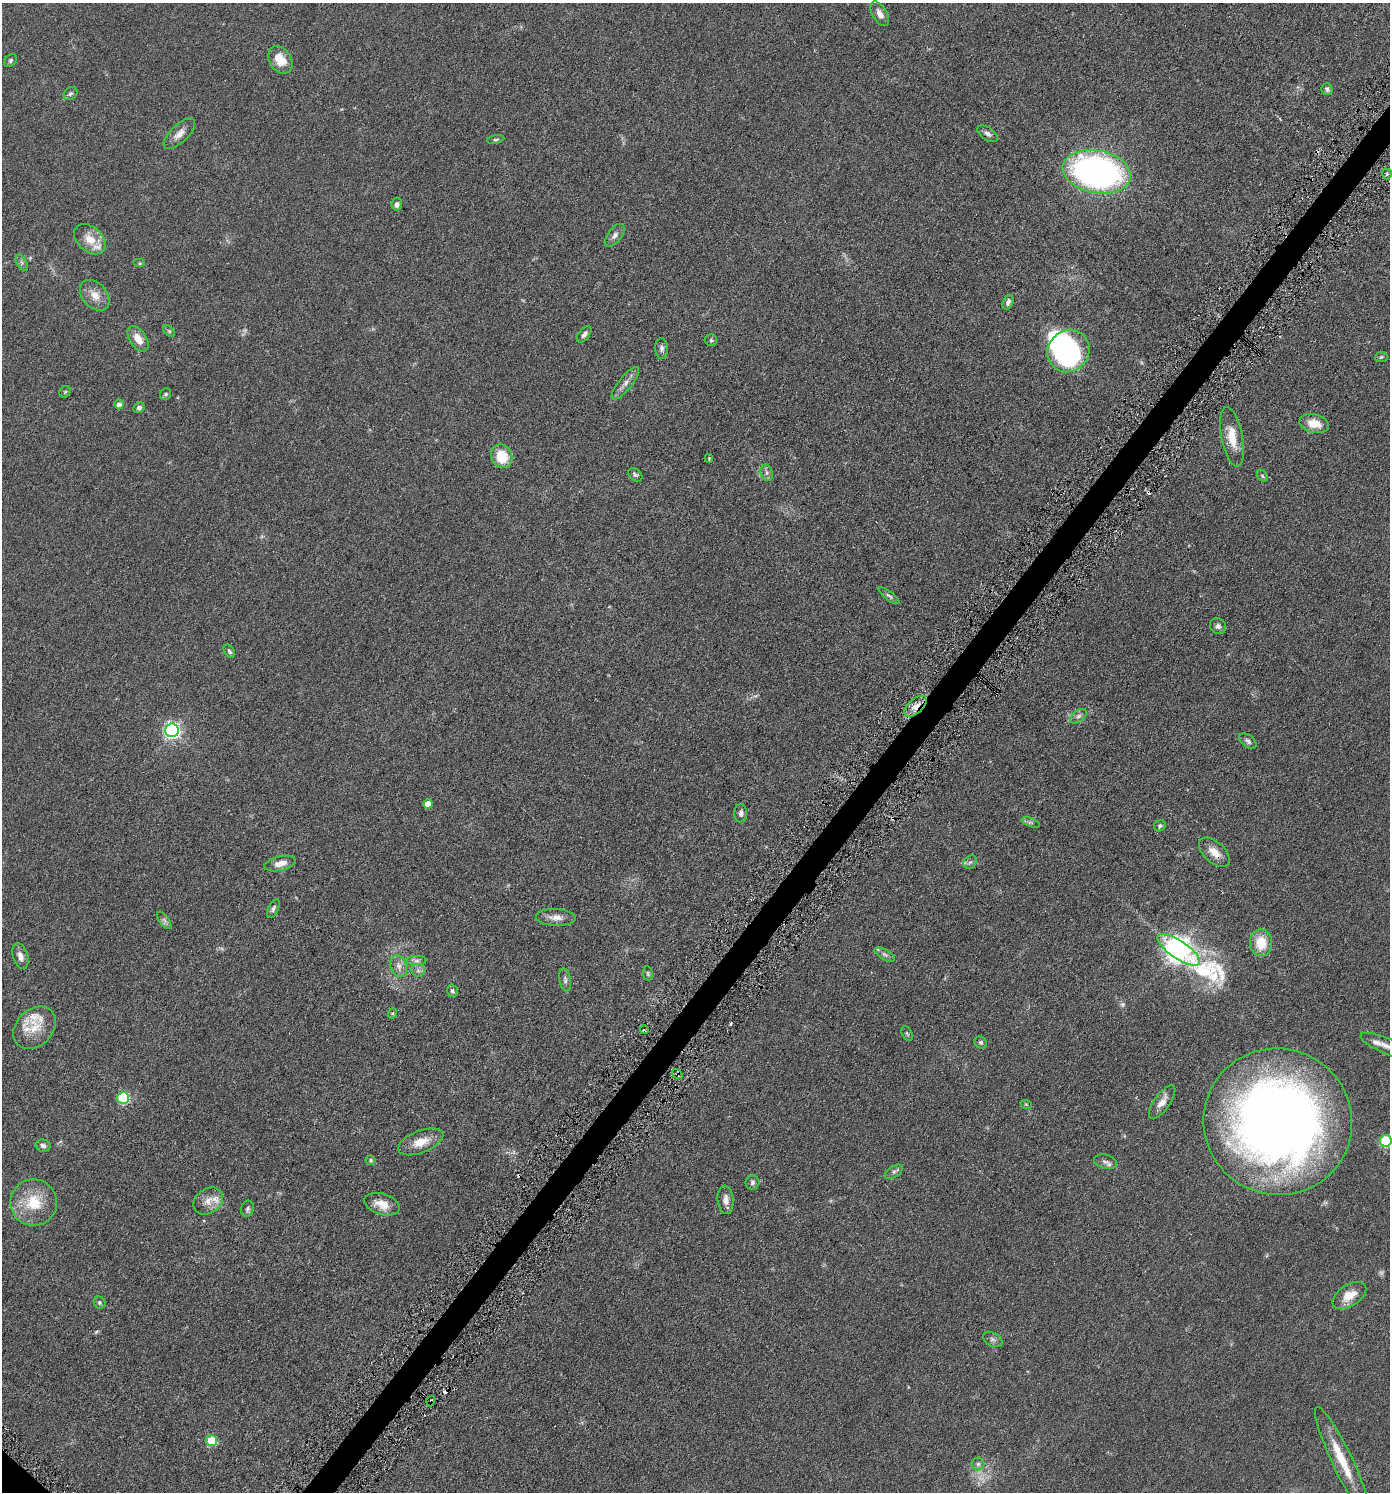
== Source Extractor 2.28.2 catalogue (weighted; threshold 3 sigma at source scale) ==
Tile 10 of 4 x 4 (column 2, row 3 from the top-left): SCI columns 1542-2929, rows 1511-3000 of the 6001 x 5996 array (HDU 1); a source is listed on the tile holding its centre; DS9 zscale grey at full resolution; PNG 1392 x 1494 px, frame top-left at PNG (2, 3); each listed source drawn as its Kron ellipse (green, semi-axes under 4 px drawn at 4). Shown black and unused: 2% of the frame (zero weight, under 3 of 6 exposures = <1% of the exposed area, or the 3 px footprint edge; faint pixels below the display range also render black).
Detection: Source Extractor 2.28.2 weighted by HDU 2 'WHT'; one run over the whole footprint, this tile lists its part. Background 0.0567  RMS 0.0059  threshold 0.0242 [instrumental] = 3 sigma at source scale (4.09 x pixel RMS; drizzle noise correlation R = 1.36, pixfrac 0.8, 0.05/0.05 arcsec/px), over >= 5 px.
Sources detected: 109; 6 too faint to see at this stretch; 1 inside a brighter object's white glare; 3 cosmic-ray / hot-pixel residue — neither listed nor drawn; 6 inside a brighter listed object's ellipse — not listed separately; the other 93 listed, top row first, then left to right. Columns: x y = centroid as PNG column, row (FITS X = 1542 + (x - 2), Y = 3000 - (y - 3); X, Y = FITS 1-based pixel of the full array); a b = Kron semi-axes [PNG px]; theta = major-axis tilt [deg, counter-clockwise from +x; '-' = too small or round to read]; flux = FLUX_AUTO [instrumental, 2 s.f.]
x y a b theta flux
880 14 13 7 -60 3.6
280 60 15 11 -57 8.8
10 61 7 5 47 1.2
1327 89 6 5 - 1.4
70 94 7 6 - 1.2
179 134 20 8 44 4.1
988 134 11 6 -35 1.8
496 140 8 4 10 0.9
1096 172 34 21 -11 190
1387 174 5 5 - 0.94
397 204 6 5 - 1.6
615 235 13 7 52 2.2
90 239 18 12 -40 7.7
22 263 8 5 -59 1.2
140 263 6 4 0 0.66
95 295 17 12 -47 5.8
1008 302 8 5 68 1.6
169 331 7 4 -45 0.74
584 334 9 5 52 1.9
138 339 14 8 -56 5.8
711 340 6 6 - 0.88
661 348 10 6 -88 1.7
1069 351 22 20 49 96
1381 357 6 5 - 0.83
625 383 20 6 51 3.6
65 392 6 5 - 0.68
166 394 6 5 - 0.98
119 404 5 4 - 2.5
139 408 6 5 - 1.3
1314 424 15 9 -12 8.4
1232 437 30 10 -79 9.6
502 456 12 10 -64 12
709 459 4 3 - 0.72
767 473 8 6 -73 1.5
635 475 8 5 -43 1
1262 476 6 4 -60 0.75
889 596 12 4 -37 1.2
1218 626 8 7 - 1.8
229 651 7 5 -56 1.2
915 706 13 7 43 4.3
1078 716 9 5 37 1.5
172 730 7 7 - 150
1248 741 10 6 -39 1.5
428 804 5 4 - 5.3
741 813 9 6 -88 1.8
1031 822 9 3 -21 0.88
1160 826 6 5 - 1.1
1214 852 18 10 -42 6.1
970 862 7 6 - 1.3
280 863 16 7 14 4.4
273 909 10 5 64 1.4
556 917 20 8 -3 4.4
164 920 10 5 -55 1.4
1261 943 13 11 -87 12
1179 950 25 9 -34 550
885 954 11 5 -30 1.5
20 956 13 7 -72 3.3
417 961 10 4 0 1.6
399 966 11 8 -68 3.2
418 970 7 6 - 1.6
648 974 7 4 -80 0.79
565 980 12 5 -81 1.5
452 991 6 5 - 1.4
393 1013 5 3 - 0.64
35 1028 24 18 45 11
644 1030 4 3 - 2.8
907 1033 8 5 -63 0.84
981 1042 6 6 - 0.97
1386 1046 27 7 -23 5.1
677 1074 6 3 -33 0.82
123 1098 6 6 - 40
1162 1102 20 7 54 4.6
1026 1104 6 3 -19 0.57
1278 1122 74 73 - 500
1386 1141 6 5 - 41
421 1142 24 11 21 8.4
43 1146 7 6 - 1.6
371 1160 5 4 - 0.79
1106 1162 11 7 -15 2.1
894 1172 10 5 35 1.4
753 1183 7 7 - 1.4
726 1200 14 8 -85 3.3
208 1201 16 12 37 5.4
34 1203 23 23 - 17
382 1204 18 10 -17 6.7
247 1209 8 6 79 1.3
1349 1295 19 10 31 8.3
100 1303 6 5 - 0.95
993 1339 10 6 -30 1.7
431 1401 5 3 - 0.63
211 1441 5 5 - 21
1342 1461 59 10 -65 17
978 1464 6 6 - 1.3
Overlapping masked pixels (flux is a lower limit): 4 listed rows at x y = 915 706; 1214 852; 677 1074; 431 1401
Isophote crosses this tile's border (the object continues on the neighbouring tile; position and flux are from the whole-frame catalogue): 2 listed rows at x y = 1386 1046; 1386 1141